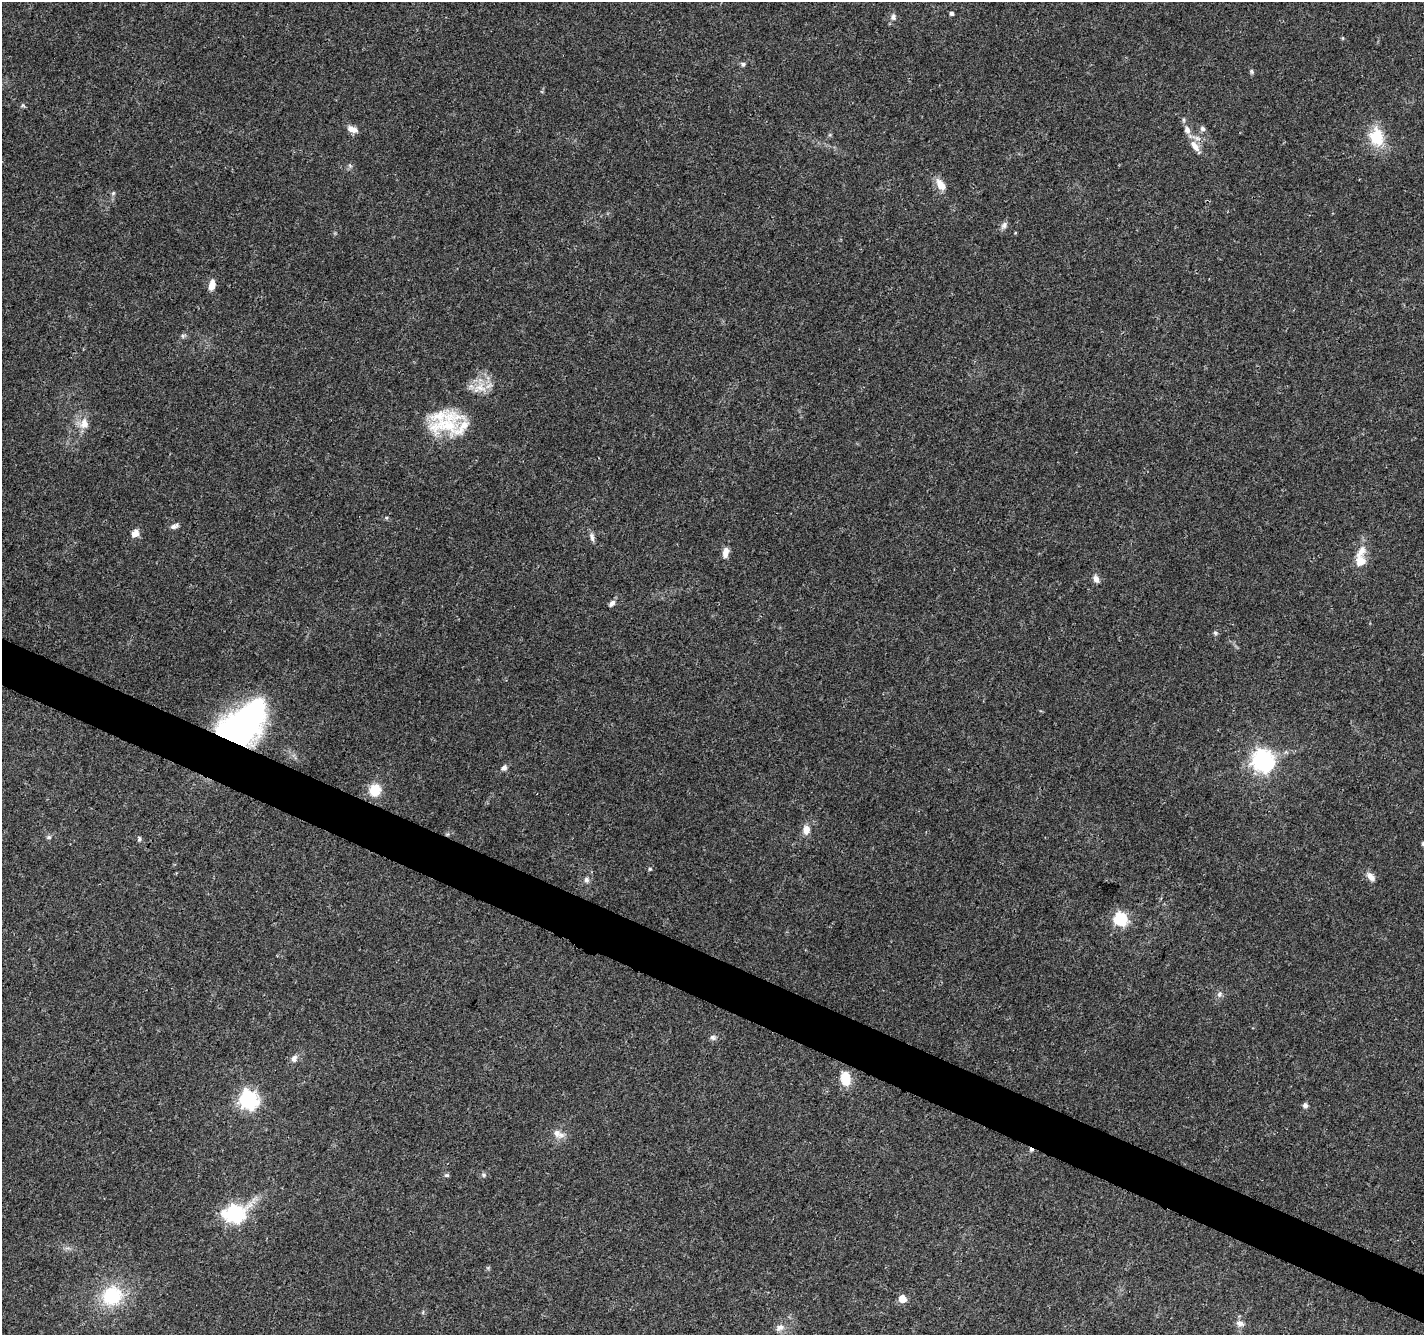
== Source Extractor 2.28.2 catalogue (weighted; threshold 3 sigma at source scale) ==
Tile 6 of 4 x 4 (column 2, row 2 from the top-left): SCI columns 1429-2850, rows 2875-4207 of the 5705 x 5813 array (HDU 1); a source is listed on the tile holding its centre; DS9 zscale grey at full resolution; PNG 1426 x 1337 px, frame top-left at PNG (2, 2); no overlay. Shown black and unused: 4% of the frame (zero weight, under 3 of 4 exposures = <1% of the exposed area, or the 3 px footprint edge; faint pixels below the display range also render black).
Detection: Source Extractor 2.28.2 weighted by HDU 2 'WHT'; one run over the whole footprint, this tile lists its part. Background 0.0473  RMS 0.0039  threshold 0.0175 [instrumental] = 3 sigma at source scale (4.5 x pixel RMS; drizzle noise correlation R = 1.50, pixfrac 1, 0.0396/0.0396 arcsec/px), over >= 5 px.
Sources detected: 58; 1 inside a brighter object's white glare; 1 cosmic-ray / hot-pixel residue — not listed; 2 inside a brighter listed object's ellipse — not listed separately; the other 54 listed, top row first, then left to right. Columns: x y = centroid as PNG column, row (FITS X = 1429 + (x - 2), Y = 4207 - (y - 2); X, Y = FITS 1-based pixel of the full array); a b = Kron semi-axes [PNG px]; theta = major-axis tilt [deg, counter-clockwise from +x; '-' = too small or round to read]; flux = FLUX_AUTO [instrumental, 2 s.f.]
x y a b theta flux
951 13 4 4 - 1
893 17 10 8 83 1.6
1342 38 6 3 -71 0.38
743 64 6 6 - 0.87
1251 71 7 5 -73 0.68
23 105 6 4 71 0.55
352 129 13 7 -19 2.8
1203 129 7 6 - 1.1
1187 130 10 8 -63 2.2
1376 137 23 17 -77 13
1195 146 18 8 -58 3.8
350 166 6 4 -46 0.71
941 185 14 8 -53 4.6
113 193 6 5 - 0.62
1004 225 11 7 57 1.5
212 285 10 6 79 4.5
183 336 6 4 -71 0.63
480 388 18 15 -23 6.7
84 424 14 11 84 4.6
445 424 49 27 25 23
174 526 11 6 15 1.4
135 533 10 8 46 2.7
592 537 13 6 -78 1.5
725 552 13 7 78 2.9
1361 561 12 12 - 5.2
1096 579 10 7 -65 2
612 603 9 6 45 1.5
1215 633 6 5 - 0.75
243 724 53 34 42 110
1263 760 8 7 - 260
504 768 9 6 35 1.4
375 790 13 12 - 8.4
806 830 10 7 85 3.8
49 837 7 5 14 0.85
139 839 7 5 81 0.77
1423 843 6 5 - 0.86
650 869 5 4 - 0.49
1371 877 14 7 -48 2.5
586 880 8 7 - 1.3
1120 919 6 6 - 61
1219 994 9 6 64 1.3
713 1037 9 7 -18 1.2
294 1058 9 7 73 1.9
845 1077 11 10 - 6.5
248 1100 7 7 - 170
1305 1105 6 5 - 1.3
557 1133 13 10 -69 3.1
447 1175 7 5 -1 0.68
484 1175 6 5 - 0.67
234 1214 8 7 - 130
112 1296 25 22 28 22
902 1299 5 5 - 9
1240 1323 11 7 -17 2
780 1328 13 8 29 2.4
Overlapping masked pixels (flux is a lower limit): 1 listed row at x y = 243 724
Isophote crosses this tile's border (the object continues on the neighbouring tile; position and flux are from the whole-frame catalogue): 1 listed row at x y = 1423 843